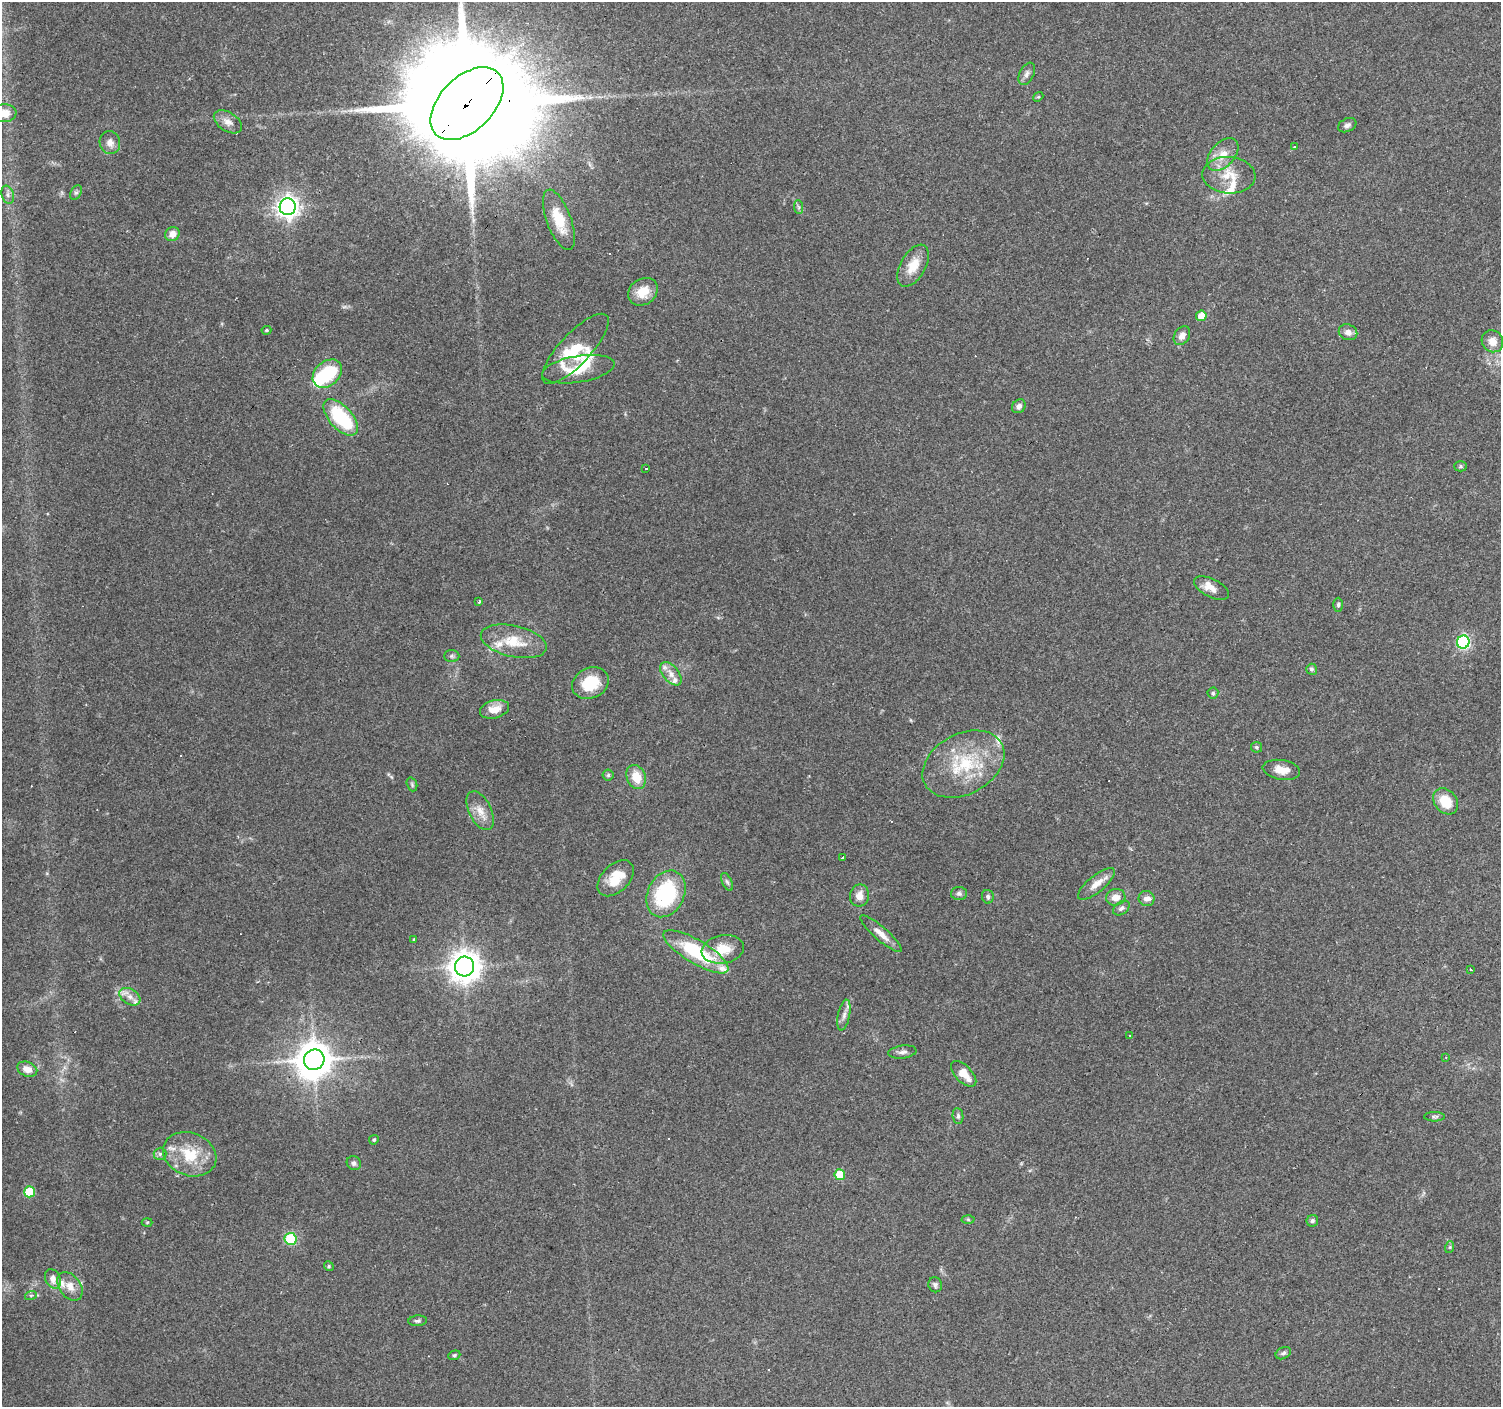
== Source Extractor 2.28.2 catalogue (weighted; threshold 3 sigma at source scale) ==
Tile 10 of 4 x 4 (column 2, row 3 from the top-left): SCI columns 1500-2998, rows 1573-2977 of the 6000 x 6021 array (HDU 1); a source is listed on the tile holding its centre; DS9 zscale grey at full resolution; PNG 1503 x 1409 px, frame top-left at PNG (2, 2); each listed source drawn as its Kron ellipse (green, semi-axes under 4 px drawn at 4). Shown black and unused: <1% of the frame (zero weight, under 3 of 4 exposures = <1% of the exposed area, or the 3 px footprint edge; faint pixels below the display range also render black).
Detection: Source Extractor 2.28.2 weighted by HDU 2 'WHT'; one run over the whole footprint, this tile lists its part. Background 0.0861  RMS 0.0052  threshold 0.0234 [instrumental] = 3 sigma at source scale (4.5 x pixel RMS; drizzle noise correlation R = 1.50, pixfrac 1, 0.0396/0.0396 arcsec/px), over >= 5 px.
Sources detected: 119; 2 inside a brighter object's white glare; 8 cosmic-ray / hot-pixel residue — neither listed nor drawn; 14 inside a brighter listed object's ellipse — not listed separately; the other 95 listed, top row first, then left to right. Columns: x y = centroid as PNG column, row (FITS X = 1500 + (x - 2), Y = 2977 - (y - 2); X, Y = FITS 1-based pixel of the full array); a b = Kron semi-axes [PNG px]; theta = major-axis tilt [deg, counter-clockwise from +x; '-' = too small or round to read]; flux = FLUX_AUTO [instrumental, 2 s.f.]
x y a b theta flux
1027 74 12 7 64 2.3
1038 97 5 4 - 0.62
467 104 44 27 45 26000
5 113 12 9 5 6.6
228 122 15 9 -33 4.1
1347 125 9 6 25 1.9
110 143 11 10 - 3.7
1294 147 3 3 - 2.8
1223 155 19 12 48 8.1
1229 175 26 18 -4 13
76 193 8 5 62 1.1
8 195 9 6 -73 1.9
288 207 8 8 - 340
799 207 7 4 -88 1
559 220 32 12 -70 15
172 234 7 7 - 4.6
913 266 23 12 60 10
643 292 16 13 36 9.5
1201 316 5 5 - 7
266 330 5 4 - 0.74
1348 332 9 7 -22 3.2
1182 336 10 7 58 3.3
1492 341 11 10 - 5.3
575 349 46 15 47 19
578 369 37 13 9 15
327 374 16 12 42 32
1019 406 7 6 - 2
341 417 22 11 -47 36
1460 466 6 5 - 0.9
646 468 3 3 - 7.5
1212 588 19 9 -26 5.4
479 602 3 3 - 0.67
1338 605 7 4 90 0.99
514 641 33 15 -13 16
1463 642 6 6 - 81
452 656 7 6 - 1.3
1312 669 5 5 - 1.2
671 674 14 7 -50 4.1
590 683 19 15 25 17
1213 693 5 5 - 0.95
494 709 15 9 15 6.4
1256 747 5 5 - 1.1
963 764 43 30 28 36
1281 770 19 10 -9 6.5
608 775 5 5 - 0.87
636 777 12 9 -66 9
412 784 7 5 -71 0.88
1446 801 14 11 -51 13
480 811 21 11 -63 6.6
842 857 3 3 - 1.7
616 878 21 13 45 12
727 882 9 5 -64 1.3
1096 884 23 8 39 6.1
959 893 8 6 -2 1.5
666 894 24 18 64 46
859 896 11 9 80 4.9
988 897 7 6 - 1.3
1116 897 10 8 13 4.9
1146 898 8 7 - 2.8
1121 908 9 6 35 1.7
881 934 27 6 -41 5.3
414 939 3 3 - 4.6
723 949 21 14 10 11
696 952 37 11 -31 38
465 966 10 9 - 780
1471 969 3 2 - 0.83
130 997 11 7 -32 3.7
844 1015 16 6 79 3.1
1130 1035 3 2 - 0.49
902 1052 14 6 7 2.3
1446 1057 3 2 - 0.39
314 1060 10 10 - 1300
27 1069 10 7 -21 4.7
964 1074 16 8 -45 8.3
958 1116 8 5 -82 1.2
1434 1117 10 4 0 1.1
374 1140 5 4 - 0.72
160 1154 6 6 - 1.2
190 1154 27 21 -21 20
354 1163 7 6 - 1.6
840 1175 5 5 - 16
29 1192 5 5 - 25
968 1219 6 4 -2 0.84
1312 1221 6 5 - 1.3
147 1222 5 3 - 0.5
290 1239 6 6 - 41
1450 1247 6 4 71 0.75
329 1266 5 4 - 0.71
53 1279 10 7 -63 4.2
935 1285 7 7 - 1.5
70 1286 16 10 -54 5.9
31 1295 6 4 18 0.76
418 1321 9 5 5 1.3
1283 1353 8 5 25 1.3
454 1355 6 4 21 0.78
Overlapping masked pixels (flux is a lower limit): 2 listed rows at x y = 467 104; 314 1060
Isophote crosses this tile's border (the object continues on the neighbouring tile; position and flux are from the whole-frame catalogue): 2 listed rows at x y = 467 104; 5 113